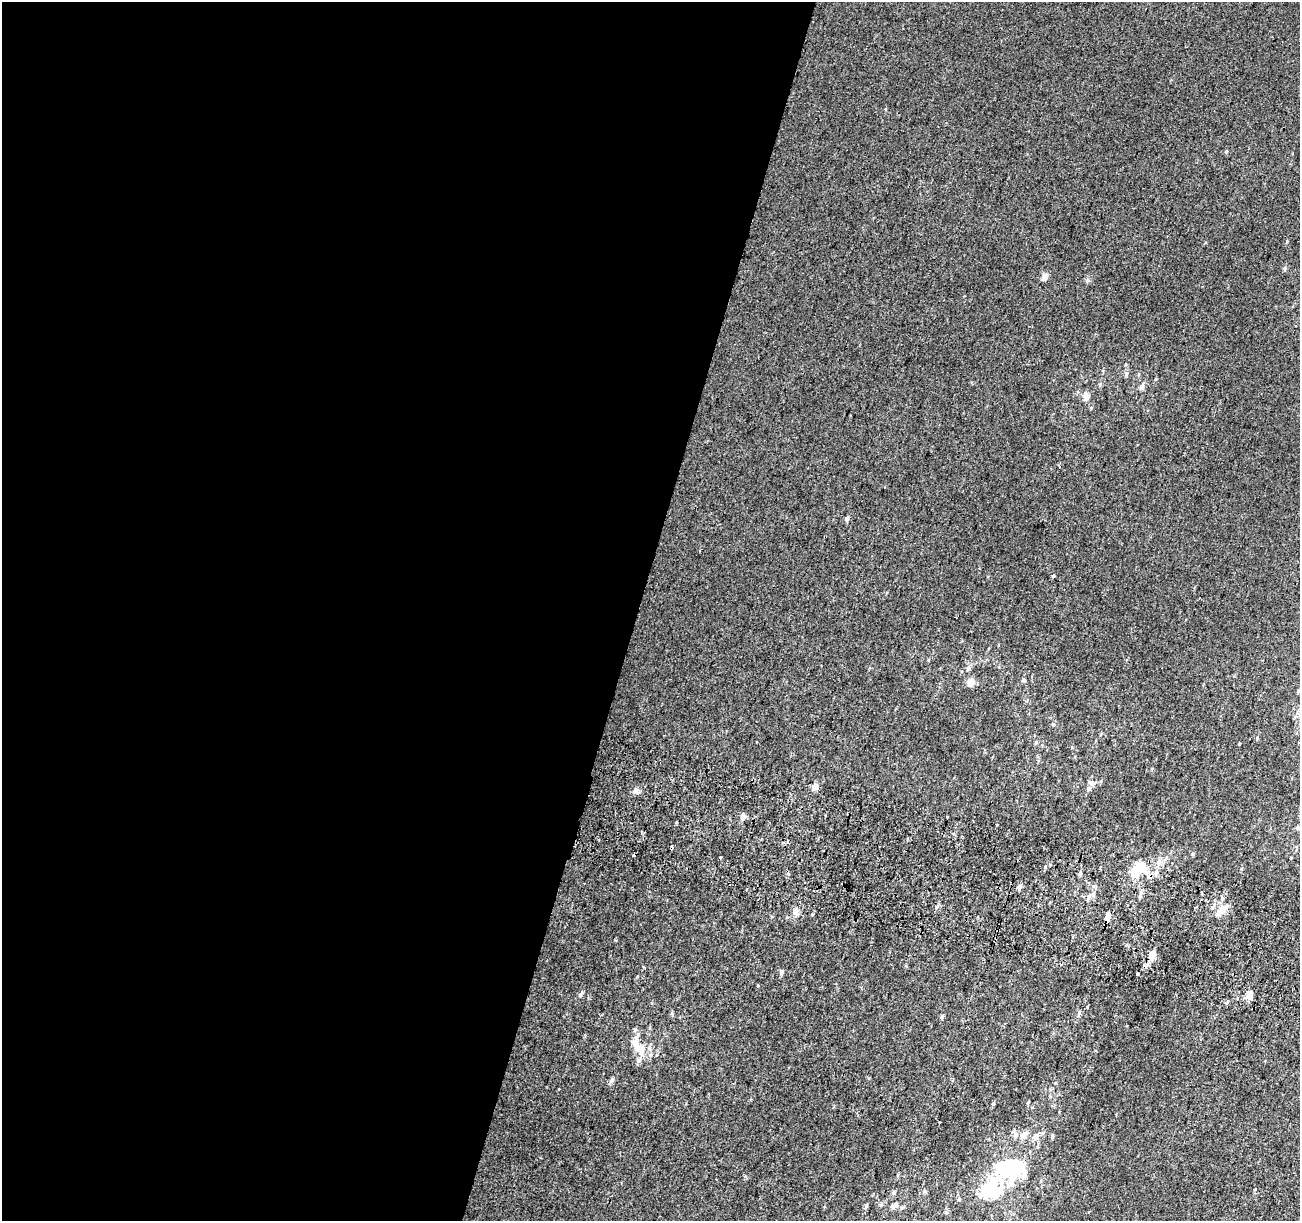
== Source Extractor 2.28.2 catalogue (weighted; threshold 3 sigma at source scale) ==
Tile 5 of 4 x 4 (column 1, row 2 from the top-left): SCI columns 27-1324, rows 2771-3989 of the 5231 x 5470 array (HDU 1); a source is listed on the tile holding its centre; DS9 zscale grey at full resolution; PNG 1302 x 1223 px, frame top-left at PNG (2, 2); no overlay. Shown black and unused: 49% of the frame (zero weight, under 2 of 3 exposures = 2% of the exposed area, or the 3 px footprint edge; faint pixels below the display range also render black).
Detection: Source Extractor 2.28.2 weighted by HDU 2 'WHT'; one run over the whole footprint, this tile lists its part. Background 0.00368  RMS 0.0054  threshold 0.0244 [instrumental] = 3 sigma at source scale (4.5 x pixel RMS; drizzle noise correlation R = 1.50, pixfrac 1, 0.0396/0.0396 arcsec/px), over >= 5 px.
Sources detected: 69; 4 inside a brighter object's white glare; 3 cosmic-ray / hot-pixel residue — not listed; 7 inside a brighter listed object's ellipse — not listed separately; the other 55 listed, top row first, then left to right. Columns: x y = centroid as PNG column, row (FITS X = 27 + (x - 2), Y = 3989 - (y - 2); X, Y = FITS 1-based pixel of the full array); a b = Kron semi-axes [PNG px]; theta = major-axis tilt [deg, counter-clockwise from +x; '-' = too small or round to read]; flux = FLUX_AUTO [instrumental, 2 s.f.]
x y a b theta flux
1285 268 6 5 - 0.91
1045 277 8 6 57 3
1087 280 6 4 90 0.92
1126 373 6 5 - 1.3
1142 387 8 6 89 1.6
1086 397 9 7 85 4
846 519 7 5 60 1.2
1053 576 4 3 - 2.6
968 668 8 6 72 1.7
1024 680 5 4 - 0.77
971 683 10 9 - 3.4
1298 691 5 5 - 0.88
1053 724 5 4 - 0.76
1257 738 4 4 - 0.51
1036 742 5 4 - 0.73
1091 783 12 5 -34 1.5
815 787 8 7 - 2.7
1089 789 6 6 - 1.2
635 791 7 6 - 2.3
743 816 8 6 88 2.2
997 824 3 3 - 2.1
1297 828 5 5 - 0.89
788 842 3 3 - 2.3
783 843 3 3 - 2.3
1192 854 5 3 - 0.61
1136 872 11 10 - 11
1156 872 7 6 - 2.1
1080 873 5 4 - 1.1
1019 888 7 5 60 1.4
1140 896 7 5 74 1.3
1089 897 8 4 88 1.3
1223 909 14 10 79 5
795 912 10 7 69 2.9
1108 914 5 3 - 11
1106 919 5 4 - 12
995 941 4 3 - 0.69
1151 957 8 8 - 3.4
781 972 6 5 - 1.5
1137 974 3 3 - 2.6
758 986 3 3 - 1.7
580 995 8 5 60 1.1
1250 995 9 7 82 4.1
1079 1013 6 5 - 1.1
641 1048 19 13 -46 8.8
612 1080 7 5 71 1.5
1028 1102 4 3 - 0.61
993 1104 4 3 - 0.8
1023 1136 8 7 - 2.4
1052 1136 6 5 - 1
1035 1137 8 7 - 2.5
1006 1168 21 10 6 48
988 1189 48 21 29 31
893 1193 6 5 - 1.1
895 1204 8 7 - 2
866 1206 5 5 - 0.85
Overlapping masked pixels (flux is a lower limit): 2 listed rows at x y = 1106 919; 995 941
Unlisted compact peaks at least as high as the median listed source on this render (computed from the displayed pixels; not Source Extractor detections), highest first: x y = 1045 867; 1287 241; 942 1017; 812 914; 1239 744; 1226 152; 1091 408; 1241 869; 745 1176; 637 976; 1156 379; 615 940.